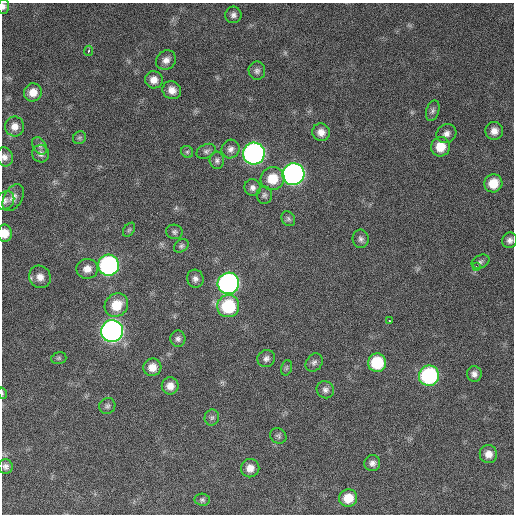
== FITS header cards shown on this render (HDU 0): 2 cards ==
NAXIS1  =                  512 / Axis length
NAXIS2  =                  512 / Axis length

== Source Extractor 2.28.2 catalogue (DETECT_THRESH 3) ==
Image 512 x 512 px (HDU 0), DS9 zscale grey, 1 PNG px = 1 image px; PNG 516 x 516 px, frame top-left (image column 1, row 512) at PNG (2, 3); each listed source drawn as its Kron ellipse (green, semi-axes under 4 px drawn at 4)
Background 773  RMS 27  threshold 81.8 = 3 sigma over >= 5 px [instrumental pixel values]
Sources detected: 69; all 69 listed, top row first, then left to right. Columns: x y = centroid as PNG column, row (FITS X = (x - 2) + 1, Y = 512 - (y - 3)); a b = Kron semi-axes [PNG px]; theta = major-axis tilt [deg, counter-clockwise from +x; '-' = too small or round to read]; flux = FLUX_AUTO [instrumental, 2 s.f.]
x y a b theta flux
3 6 7 5 87 6000
233 15 8 8 - 7200
88 51 5 3 - 5600
166 60 10 9 - 12000
257 71 9 8 - 7000
154 80 9 8 - 16000
172 90 9 8 - 15000
33 92 9 8 - 20000
433 111 10 6 72 5800
15 126 10 9 - 15000
494 131 9 9 - 14000
321 132 9 8 - 14000
446 134 10 9 - 10000
79 138 7 6 - 3400
40 146 9 6 -55 6200
440 147 10 9 - 35000
230 149 9 9 - 8700
206 151 10 7 25 5800
187 152 6 5 - 3100
41 154 9 8 - 7600
254 154 11 10 - 770000
4 157 10 8 -63 9000
217 160 9 7 -84 5600
293 174 11 10 - 780000
272 179 12 11 - 42000
493 183 9 9 - 36000
252 188 8 8 - 7600
264 195 9 8 - 5500
13 198 14 9 59 12000
5 200 10 8 42 7700
288 219 8 6 -56 4400
129 230 8 5 53 3500
174 232 8 7 - 5000
5 233 8 7 - 22000
361 239 9 8 - 6800
510 240 8 7 - 7700
181 246 8 6 39 4400
480 262 9 6 26 5700
109 265 10 10 - 410000
476 267 3 3 - 4700
87 269 11 10 - 17000
40 277 11 10 - 16000
195 279 9 8 - 8100
228 283 11 10 - 620000
116 305 12 11 - 42000
228 306 11 11 - 110000
389 321 3 3 - 4200
112 331 11 11 - 940000
178 339 8 7 - 6700
59 358 8 5 15 3500
266 358 9 8 - 7600
314 362 10 7 54 6400
377 363 9 9 - 82000
152 367 9 8 - 19000
286 368 8 5 73 3400
474 374 8 7 - 8700
429 376 10 10 - 240000
170 386 8 8 - 16000
325 390 9 8 - 7600
2 393 6 3 -72 2100
107 406 8 7 - 5000
212 417 8 7 - 5600
278 436 8 7 - 5000
488 454 9 8 - 15000
372 463 8 7 - 8400
6 466 7 7 - 7100
250 468 9 9 - 16000
348 498 9 8 - 33000
202 500 7 6 - 4000
At the frame edge (FLAGS 8, measured only in part): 4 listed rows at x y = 3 6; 4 157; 5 233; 2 393